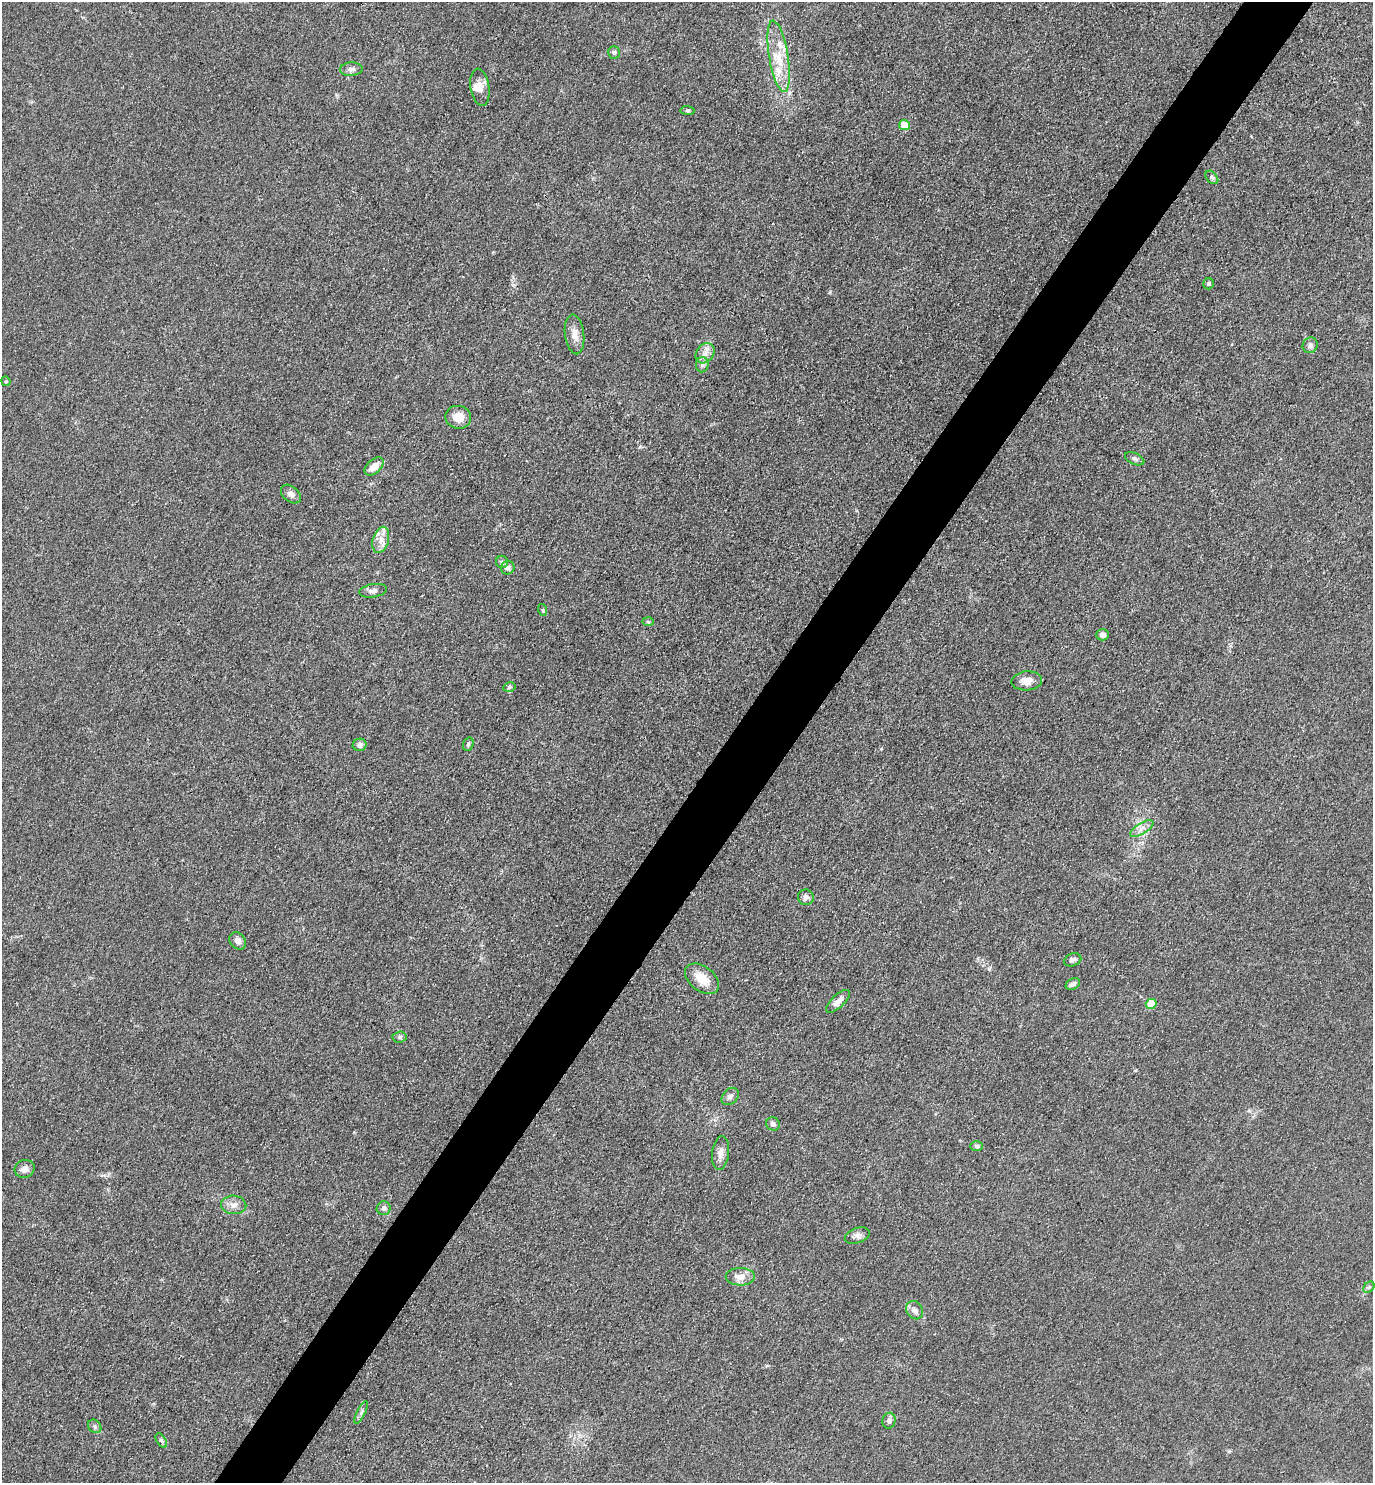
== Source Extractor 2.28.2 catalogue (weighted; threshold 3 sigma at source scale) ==
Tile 10 of 4 x 4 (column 2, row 3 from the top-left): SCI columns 1668-3038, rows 1484-2964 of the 5932 x 5927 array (HDU 1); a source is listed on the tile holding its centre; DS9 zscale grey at full resolution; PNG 1375 x 1485 px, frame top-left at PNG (2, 2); each listed source drawn as its Kron ellipse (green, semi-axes under 4 px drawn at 4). Shown black and unused: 5% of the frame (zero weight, under 3 of 4 exposures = <1% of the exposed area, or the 3 px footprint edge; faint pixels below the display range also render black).
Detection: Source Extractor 2.28.2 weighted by HDU 2 'WHT'; one run over the whole footprint, this tile lists its part. Background 0.0393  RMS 0.0049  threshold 0.0223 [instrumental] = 3 sigma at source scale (4.5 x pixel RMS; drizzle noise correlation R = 1.50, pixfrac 1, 0.05/0.05 arcsec/px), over >= 5 px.
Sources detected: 55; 3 inside a brighter listed object's ellipse — not listed separately; the other 52 listed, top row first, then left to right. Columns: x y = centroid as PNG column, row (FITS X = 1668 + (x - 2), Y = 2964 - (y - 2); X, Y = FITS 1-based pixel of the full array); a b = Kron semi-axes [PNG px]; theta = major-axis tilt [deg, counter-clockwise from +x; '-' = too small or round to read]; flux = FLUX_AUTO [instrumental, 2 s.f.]
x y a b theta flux
614 52 6 5 - 0.99
779 56 36 9 -81 13
351 69 11 6 4 2
480 87 18 9 -81 4
687 110 7 4 -5 0.83
904 125 5 5 - 11
1212 177 7 5 -49 1
1209 284 5 5 - 0.88
574 334 20 9 -83 4.5
1310 345 8 7 - 1.8
705 353 11 8 52 3.4
702 365 7 6 - 1.5
6 381 5 4 - 0.61
458 417 13 11 -11 6.3
1135 459 10 5 -24 1.3
374 466 11 6 42 5.7
291 494 11 7 -40 2.3
381 540 13 8 73 4.1
502 562 6 6 - 1
508 568 7 6 - 1.5
373 591 14 6 10 2.2
543 610 6 3 -71 0.58
648 622 6 4 -2 0.68
1102 635 6 5 - 2.1
1027 681 15 9 4 4.8
509 687 6 4 12 0.76
468 744 7 5 71 0.87
360 745 7 6 - 2.3
1142 829 13 5 32 2.6
806 897 8 7 - 1.7
238 941 9 7 -46 2.4
1073 960 9 6 21 1.6
702 979 19 12 -37 8.7
1073 984 8 5 29 1.6
838 1001 15 6 43 3.4
1151 1004 5 5 - 13
400 1037 7 5 4 1.2
730 1096 10 7 46 1.8
773 1124 7 6 - 1.6
977 1146 6 5 - 0.94
721 1153 17 8 83 3.4
25 1169 10 9 - 3
234 1205 13 9 -3 3.3
384 1208 7 7 - 1.8
857 1235 13 7 19 2.2
740 1277 14 8 -1 5.1
1369 1287 6 4 44 0.81
914 1310 10 8 -55 2.4
361 1412 12 4 65 1.6
889 1421 8 6 81 1.6
95 1426 7 6 - 1.2
161 1440 8 4 -58 0.93